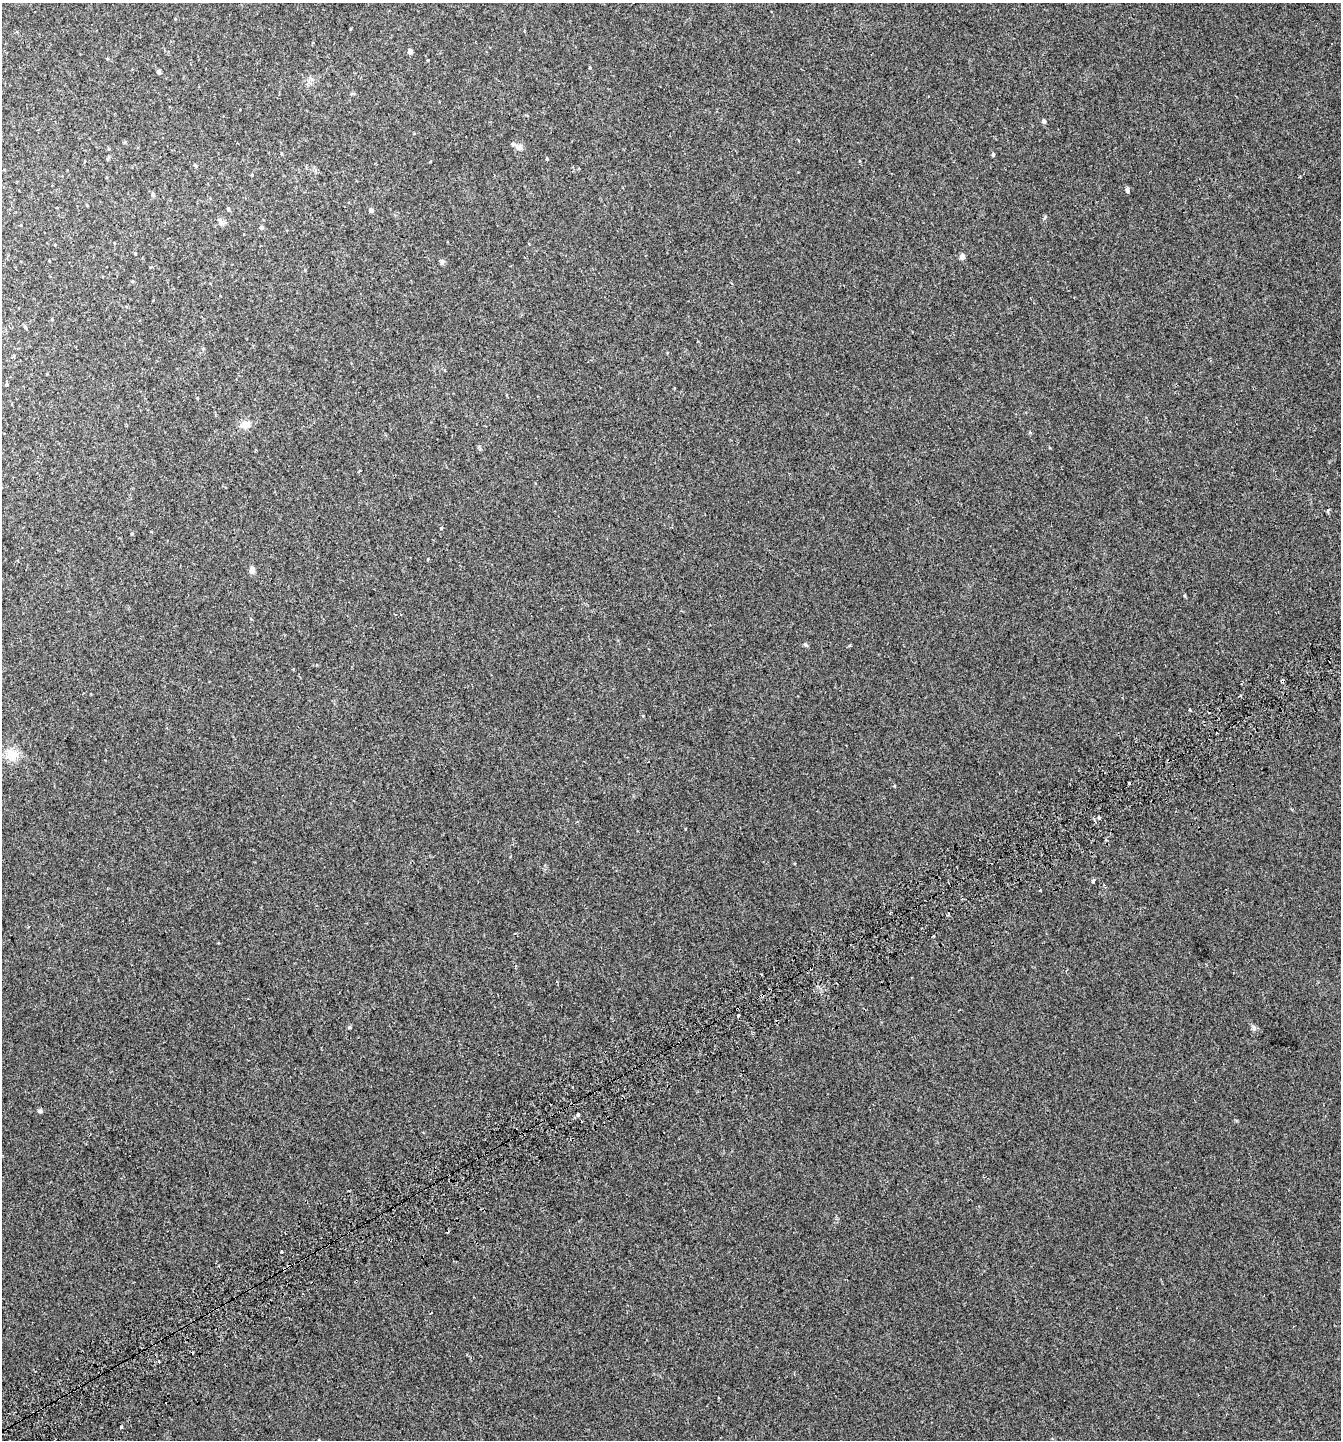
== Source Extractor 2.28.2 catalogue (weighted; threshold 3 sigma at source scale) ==
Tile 7 of 4 x 4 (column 3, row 2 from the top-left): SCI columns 2840-4178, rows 2927-4364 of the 5732 x 5857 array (HDU 1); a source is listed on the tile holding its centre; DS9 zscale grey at full resolution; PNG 1343 x 1442 px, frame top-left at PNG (2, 3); no overlay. Shown black and unused: <1% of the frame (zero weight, under 2 of 3 exposures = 3% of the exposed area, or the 3 px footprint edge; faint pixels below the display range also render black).
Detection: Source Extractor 2.28.2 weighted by HDU 2 'WHT'; one run over the whole footprint, this tile lists its part. Background 0.0096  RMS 0.0067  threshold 0.0301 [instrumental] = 3 sigma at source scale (4.5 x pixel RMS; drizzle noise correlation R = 1.50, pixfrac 1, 0.0396/0.0396 arcsec/px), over >= 5 px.
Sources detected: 55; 8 cosmic-ray / hot-pixel residue — not listed; the other 47 listed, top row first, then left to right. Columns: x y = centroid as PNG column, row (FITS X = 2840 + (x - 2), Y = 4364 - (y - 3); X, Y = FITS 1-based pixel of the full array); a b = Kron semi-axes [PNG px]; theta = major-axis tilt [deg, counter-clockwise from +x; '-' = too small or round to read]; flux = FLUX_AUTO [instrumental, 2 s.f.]
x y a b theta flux
410 51 4 4 - 3.6
107 59 5 3 - 0.52
159 72 4 4 - 1.9
1044 121 4 4 - 2.2
519 147 12 8 -28 3
993 155 4 4 - 1.3
108 158 7 4 62 0.82
547 158 5 3 - 0.56
195 166 5 4 - 0.84
1127 190 5 4 - 2.1
153 195 5 4 - 1.7
87 205 4 3 - 0.6
228 209 5 4 - 0.85
371 210 5 5 - 2.1
220 221 11 6 -67 2
261 227 5 5 - 1.4
962 257 5 5 - 3.6
442 262 7 5 72 1.6
25 327 7 4 -46 0.85
203 349 5 4 - 0.88
6 384 4 4 - 0.68
197 398 4 3 - 0.49
245 425 14 11 19 5.2
359 471 3 3 - 1.3
1328 511 6 3 71 0.92
441 528 4 3 - 0.54
132 534 4 3 - 0.69
252 570 4 4 - 7
1185 596 5 3 - 0.66
805 645 6 5 - 0.99
11 755 18 17 - 9.8
1099 818 4 3 - 1.1
1095 822 4 3 - 1.5
1093 881 4 3 - 6.2
1041 891 3 3 - 1.6
890 913 3 2 - 0.89
738 1016 3 3 - 2.6
349 1027 5 5 - 0.89
1254 1027 8 5 -71 1.5
40 1111 6 5 - 1.3
578 1115 3 3 - 5.3
281 1252 3 3 - 5.6
289 1266 6 3 12 1.4
284 1269 3 3 - 2.2
431 1313 3 3 - 2
159 1362 3 3 - 1.4
121 1427 3 3 - 1.8
Overlapping masked pixels (flux is a lower limit): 2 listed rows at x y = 289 1266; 284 1269
Unlisted compact peaks at least as high as the median listed source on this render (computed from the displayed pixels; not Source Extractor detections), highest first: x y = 1045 217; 894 786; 643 716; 850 645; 428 60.